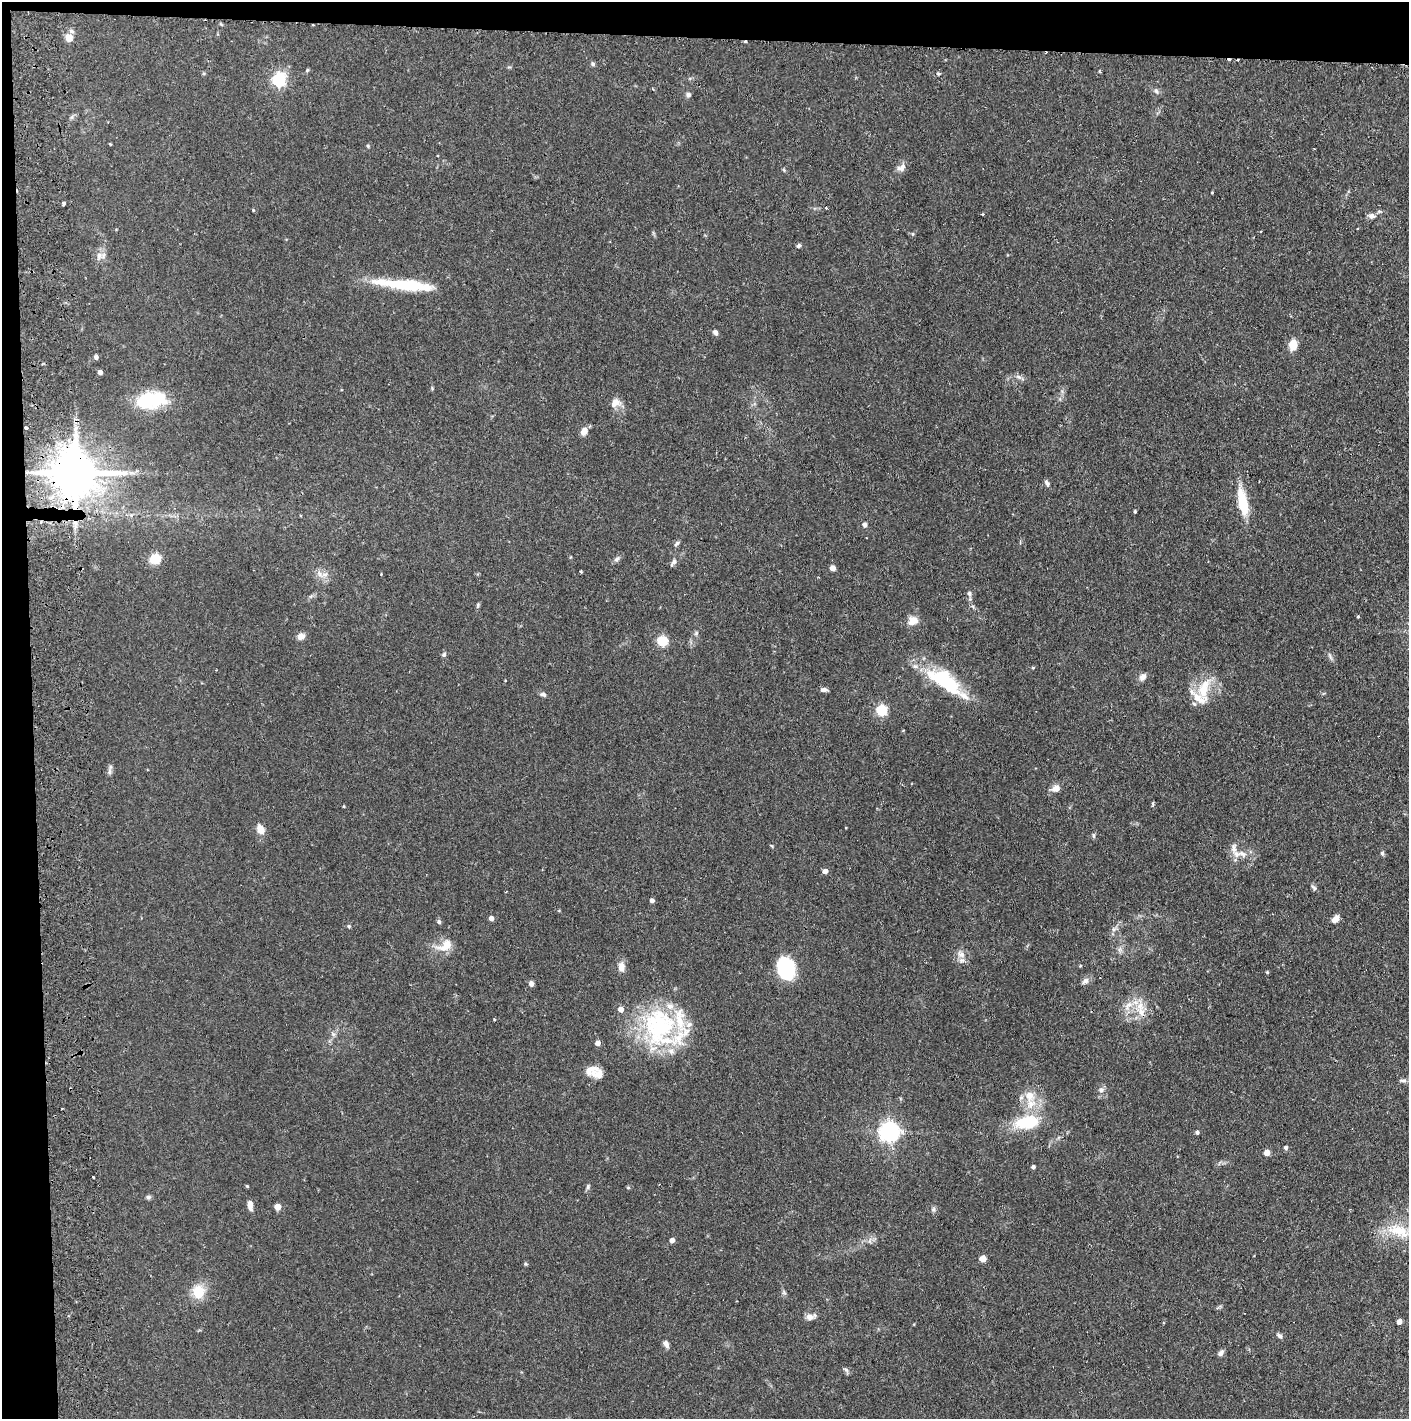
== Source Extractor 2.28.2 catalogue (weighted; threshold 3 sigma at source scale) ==
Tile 1 of 3 x 3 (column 1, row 1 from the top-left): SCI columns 85-1491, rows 2839-4255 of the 4390 x 4257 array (HDU 1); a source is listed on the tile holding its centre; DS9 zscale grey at full resolution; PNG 1411 x 1421 px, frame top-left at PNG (2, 2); no overlay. Shown black and unused: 5% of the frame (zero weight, under 2 of 3 exposures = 3% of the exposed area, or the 3 px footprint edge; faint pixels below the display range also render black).
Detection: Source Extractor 2.28.2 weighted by HDU 2 'WHT'; one run over the whole footprint, this tile lists its part. Background 0.076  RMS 0.0055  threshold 0.025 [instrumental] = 3 sigma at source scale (4.5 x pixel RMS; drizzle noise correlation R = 1.50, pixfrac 1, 0.05/0.05 arcsec/px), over >= 5 px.
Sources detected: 130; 2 inside a brighter object's white glare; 3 cosmic-ray / hot-pixel residue — not listed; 10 inside a brighter listed object's ellipse — not listed separately; the other 115 listed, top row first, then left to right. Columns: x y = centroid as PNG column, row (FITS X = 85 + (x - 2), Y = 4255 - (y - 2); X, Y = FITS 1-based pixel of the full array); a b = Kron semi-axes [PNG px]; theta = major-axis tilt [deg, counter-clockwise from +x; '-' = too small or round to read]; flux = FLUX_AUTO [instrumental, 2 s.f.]
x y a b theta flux
69 38 5 4 - 13
745 42 4 3 - 1.1
1229 60 3 3 - 1.4
593 64 7 5 -34 1
307 70 5 4 - 0.62
938 74 7 3 1 0.77
279 80 6 6 - 99
1156 91 7 5 -46 1.2
688 95 7 6 - 1.4
368 146 5 4 - 0.65
901 168 13 9 27 2.8
784 170 6 3 -71 0.59
64 203 4 3 - 1.5
253 210 4 4 - 0.44
982 214 3 2 - 0.83
1371 216 9 8 - 2.3
1261 231 3 2 - 0.85
912 234 5 3 - 0.57
799 246 6 4 33 1.1
99 256 11 7 64 3
407 285 59 11 -6 30
715 332 7 5 -61 1.6
1293 345 12 8 88 7.2
96 357 5 4 - 1.5
100 372 4 4 - 2.5
1018 377 9 5 -20 1.7
149 400 31 21 8 26
615 403 14 10 26 4.2
26 428 3 3 - 2
584 431 9 7 66 4
75 473 13 11 -7 2600
1047 483 8 5 -62 1.6
1243 505 24 8 -79 23
1135 511 3 3 - 0.64
865 524 6 6 - 1.3
676 543 9 4 48 1.1
155 559 12 10 25 8.5
617 559 9 5 44 1.5
673 562 13 6 53 1.8
832 568 4 4 - 4.4
581 571 3 3 - 0.54
319 574 7 5 -89 1.6
969 593 7 5 -75 1.2
1358 616 3 3 - 0.83
913 621 11 10 - 5.2
696 633 6 5 - 1.1
301 636 8 7 - 3.5
662 641 5 5 - 42
444 655 6 6 - 1.3
1330 656 11 3 -65 1.2
1033 668 4 4 - 0.56
1143 677 11 7 50 2.5
947 683 49 21 -35 35
1204 688 33 15 71 15
824 690 8 5 -1 1.9
543 694 8 6 -19 1.4
881 711 5 5 - 51
109 772 10 4 90 1.4
1056 788 11 8 24 3.7
1153 804 5 3 - 0.96
344 806 4 3 - 0.49
260 829 11 9 -62 4.7
1094 835 8 4 -89 0.89
1234 848 16 8 -86 4.2
1382 853 6 5 - 1
1242 854 14 7 -33 4
825 871 5 5 - 2.8
1314 887 10 5 -42 1.3
652 901 4 4 - 1.9
491 918 4 4 - 2.6
1336 919 9 6 47 3.7
439 922 5 5 - 1.4
349 926 5 4 - 0.69
1114 929 6 6 - 1.3
447 945 12 12 - 6.4
1119 950 7 5 90 1.4
961 955 10 8 -15 3.5
1080 966 4 3 - 0.51
621 967 13 9 -89 3.7
786 968 20 15 -77 40
1085 981 10 6 38 2.2
531 983 6 5 - 2.1
1128 1006 16 8 58 5.4
1141 1012 13 10 -68 6.3
659 1027 55 43 -83 69
333 1034 7 4 -72 1.1
598 1043 5 5 - 2.9
591 1070 19 13 20 5.7
1403 1081 10 5 -4 1.4
1101 1090 8 7 - 2
1031 1104 17 14 85 10
1026 1122 32 17 9 23
889 1132 7 7 - 300
1197 1132 4 4 - 1.3
1286 1148 4 4 - 1.4
1267 1153 4 4 - 6.5
1033 1167 4 4 - 1.5
93 1177 3 3 - 0.75
247 1186 4 3 - 0.58
588 1187 8 5 65 1.1
628 1188 6 4 -1 0.6
148 1197 7 5 15 1.1
250 1205 10 5 -81 3.4
278 1207 5 4 - 7.6
933 1209 7 5 61 1.1
1401 1231 26 15 -46 15
672 1240 4 4 - 3.1
983 1259 5 5 - 8
198 1292 15 13 -85 12
810 1317 14 7 12 2.9
1399 1322 4 4 - 3.5
1279 1336 8 5 -44 1.5
666 1344 9 6 -67 2.2
1221 1353 9 6 50 1.7
846 1370 9 4 -44 1.2
Overlapping masked pixels (flux is a lower limit): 4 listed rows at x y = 745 42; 1229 60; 26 428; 75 473
Isophote crosses this tile's border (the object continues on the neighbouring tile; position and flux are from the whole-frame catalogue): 1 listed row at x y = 1401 1231
Unlisted compact peaks at least as high as the median listed source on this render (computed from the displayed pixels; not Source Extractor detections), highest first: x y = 1267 972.